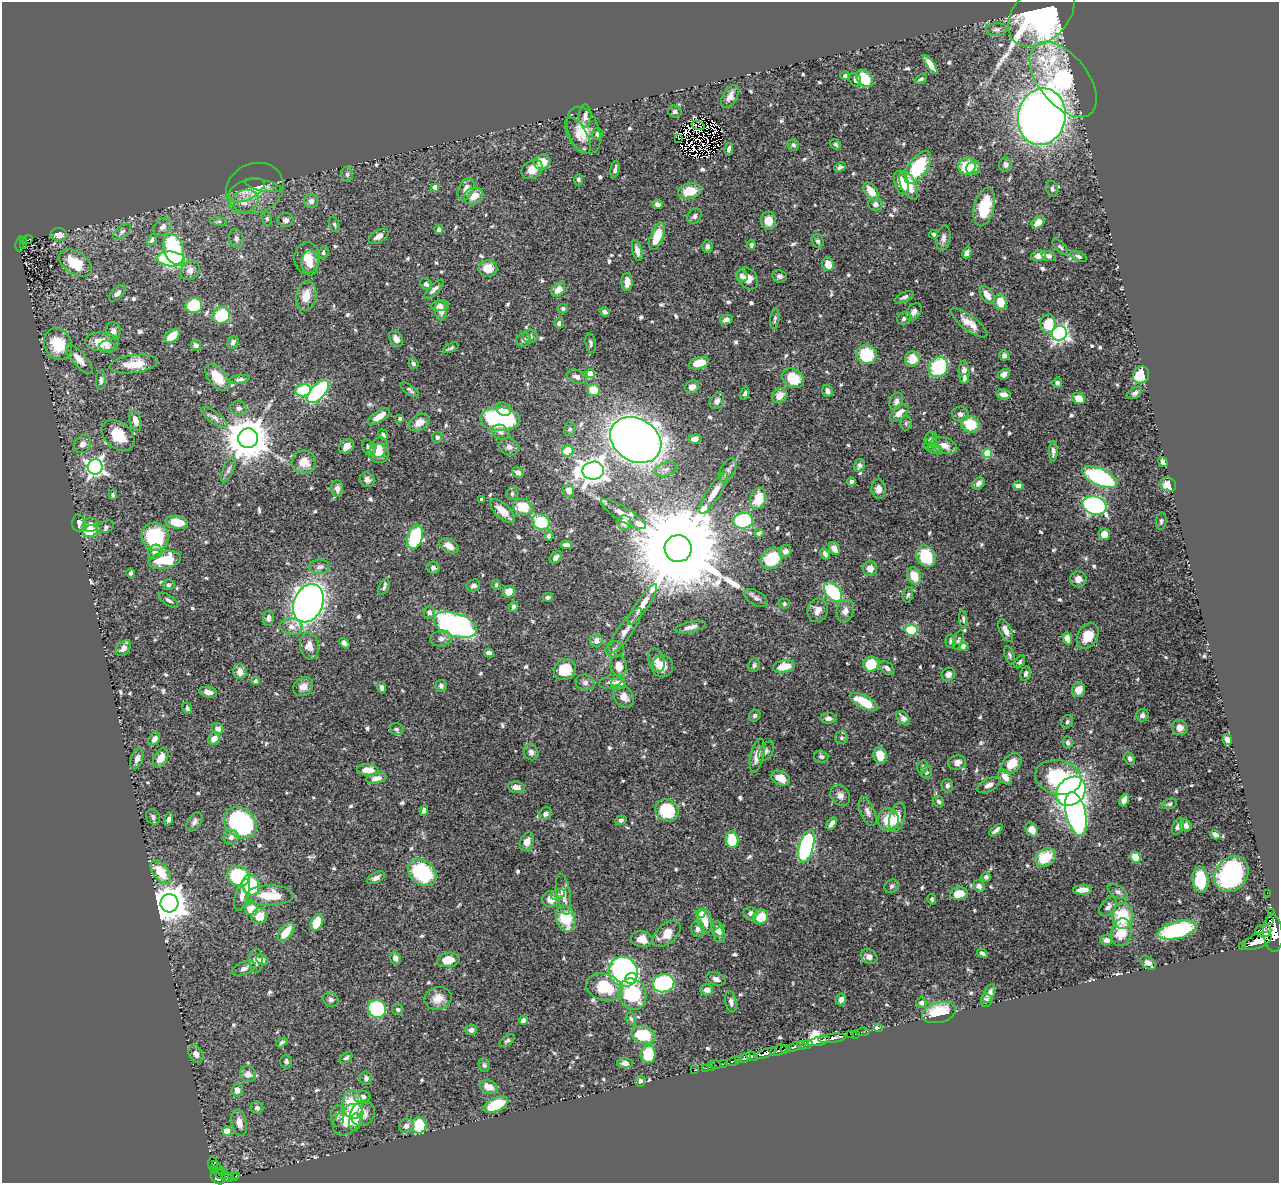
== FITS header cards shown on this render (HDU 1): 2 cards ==
NAXIS1  =                 1277
NAXIS2  =                 1181

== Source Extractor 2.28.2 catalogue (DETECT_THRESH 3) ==
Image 1277 x 1181 px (HDU 1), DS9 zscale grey, 1 PNG px = 1 image px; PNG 1281 x 1185 px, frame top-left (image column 1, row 1181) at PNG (2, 2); each listed source drawn as its Kron ellipse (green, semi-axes under 4 px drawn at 4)
Background 0.647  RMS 0.013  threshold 0.0401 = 3 sigma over >= 5 px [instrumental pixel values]
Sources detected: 707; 3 with non-positive FLUX_AUTO (blend fragments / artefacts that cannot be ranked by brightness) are neither listed nor drawn; of the other 704, the 500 brightest by FLUX_AUTO listed and drawn (204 fainter detections omitted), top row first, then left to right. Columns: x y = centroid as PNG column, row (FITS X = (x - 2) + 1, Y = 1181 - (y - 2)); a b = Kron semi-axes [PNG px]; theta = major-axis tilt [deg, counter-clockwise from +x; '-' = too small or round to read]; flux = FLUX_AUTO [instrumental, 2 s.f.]
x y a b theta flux
1041 14 38 26 43 410
996 29 10 6 1 3.4
930 65 11 4 -57 8.3
845 76 5 4 - 2.5
864 78 10 7 -48 32
921 79 6 4 26 1.9
855 80 7 5 -70 2.7
1063 80 44 24 -51 110
730 97 13 7 59 6.8
675 112 7 6 - 3.1
585 116 11 6 88 4.7
1042 117 28 23 78 1000
698 125 7 2 -17 1.8
584 130 24 15 -69 19
597 134 6 5 - 2.8
578 136 20 9 -60 7.7
679 138 3 2 - 2
836 144 5 5 - 1.9
793 145 6 5 - 1.8
729 149 6 3 77 2.5
542 162 8 7 - 14
1005 165 7 6 - 3.3
967 166 9 8 - 33
840 167 6 4 24 2.4
918 167 19 9 55 52
973 168 7 6 - 5.5
532 169 11 8 28 10
615 169 9 4 78 2.7
347 174 7 6 - 2.4
578 180 6 4 88 2.1
901 183 12 7 -72 14
909 185 15 7 -65 20
263 186 18 5 -11 4
435 187 4 4 - 4.3
255 188 29 24 22 24
466 189 12 7 65 7.7
1052 189 8 6 -71 2.4
246 190 19 10 25 8.6
690 191 12 8 10 19
871 191 10 6 -54 13
474 196 10 8 23 11
311 201 7 7 - 4.2
244 202 15 11 26 11
657 204 5 4 - 3.6
875 204 7 6 - 3.8
984 207 20 10 75 34
694 216 8 6 58 2.9
267 219 7 5 -74 1.8
285 220 8 7 - 4
219 221 8 4 -8 1.9
769 221 9 7 -88 9.8
1038 222 7 5 41 9.9
334 224 8 5 -73 1.9
163 227 10 7 46 4.8
439 229 4 4 - 2.7
122 232 10 5 41 2.8
934 234 4 3 - 1.9
59 235 8 6 -2 10
379 236 11 6 30 5.2
657 236 14 6 69 23
943 238 13 7 80 4.5
236 239 10 7 -72 3.7
28 240 5 3 - 21
152 240 6 4 62 2.1
23 241 3 3 - 38
818 241 7 5 -71 2.1
20 244 7 4 84 46
23 245 3 2 - 23
751 245 5 4 - 1.9
707 246 6 5 - 3.1
1060 247 10 4 -46 1.9
174 249 15 9 -73 77
637 250 11 5 -76 5
323 252 6 4 69 1.9
967 253 6 4 63 4.7
1038 256 7 5 5 5.1
1049 256 7 4 -20 3.3
1078 256 9 5 -23 2.7
307 258 15 12 86 12
171 259 14 7 -6 160
75 263 18 11 -33 31
310 263 12 8 -88 6.9
828 264 7 6 - 11
488 268 9 8 - 13
190 270 10 9 - 6
742 276 6 5 - 3.3
779 276 7 6 - 2.7
748 278 12 9 -50 8.7
627 282 9 5 -89 6.9
426 284 6 5 - 2.8
434 289 13 5 44 3.6
558 290 8 5 45 10
117 293 10 5 46 3.4
987 295 10 6 -55 8
306 296 15 10 79 13
904 297 10 5 25 3.3
1000 302 8 6 -72 16
194 305 8 7 - 36
440 306 9 5 9 3.6
563 309 5 4 - 1.9
441 310 10 6 -83 6.4
604 312 5 4 - 3.8
914 312 9 6 54 3.6
221 315 9 8 - 42
904 318 7 5 36 2.7
775 319 10 4 82 2.3
726 320 6 4 13 3.5
559 323 5 4 - 2.5
969 323 22 7 -37 12
1048 324 9 8 - 23
113 331 9 7 -79 4.4
1059 333 7 7 - 250
172 336 9 5 39 14
530 336 7 7 - 2.8
396 339 8 6 -58 6.9
523 340 7 6 - 3.1
102 342 17 9 -4 19
233 342 7 5 62 3.2
591 343 10 5 -81 2.3
58 344 16 13 -64 30
196 345 5 5 - 3.2
107 347 8 6 -5 3
451 348 8 3 27 2
867 354 10 9 - 41
1004 355 5 4 - 3.3
79 359 18 7 -49 12
912 359 7 7 - 15
699 363 10 5 17 14
134 364 24 9 7 19
413 364 5 4 - 1.8
938 367 10 9 - 58
964 372 11 5 -88 6.3
590 374 4 4 - 20
1004 374 6 5 - 4.4
1141 375 9 8 - 35
217 377 15 9 -51 19
577 377 10 6 -20 4.8
793 378 11 9 -33 33
240 379 10 4 7 2.6
964 379 5 4 - 2.1
101 380 10 5 89 2.7
1057 383 5 5 - 2.9
692 387 7 6 - 5.4
303 390 8 6 8 46
410 390 11 4 -35 2.3
593 390 6 6 - 19
827 391 6 5 - 4.2
318 392 14 7 47 150
745 393 7 4 73 2.4
1135 393 8 5 33 2.7
1004 394 7 5 -8 5.4
780 395 8 7 - 9.4
1079 398 6 5 - 14
717 401 9 6 57 4.3
896 401 9 6 68 3.9
239 408 8 7 - 3.3
503 409 8 6 -33 6.5
899 413 11 6 41 8
960 414 8 7 - 3.5
214 417 16 6 -38 4
379 417 13 5 32 11
400 418 3 3 - 2.2
500 419 20 12 -1 140
135 420 10 5 -72 7.9
419 423 11 8 32 8.5
906 423 7 6 - 1.8
970 424 9 8 - 29
570 429 7 5 76 2.2
501 432 9 7 -24 4.3
118 435 18 13 -40 24
383 435 5 4 - 2.5
437 437 5 5 - 2.1
248 438 10 9 - 3300
695 439 6 4 5 4
931 439 7 6 - 4.5
636 440 27 21 -31 970
83 444 9 8 - 4.8
931 444 7 6 - 2.5
944 445 14 8 -17 7.9
347 446 8 6 42 8.1
509 447 10 8 -23 4.4
369 448 9 6 -60 3.2
379 448 11 8 70 8.7
935 449 8 5 -16 2.1
568 451 6 5 - 24
1053 451 10 4 88 3.1
987 453 5 4 - 35
379 454 10 9 - 8.9
304 462 12 11 - 14
1163 462 5 4 - 4.7
859 465 7 5 75 3
95 467 7 7 - 370
666 469 11 7 19 4.2
228 470 13 5 66 3.1
728 470 13 7 62 3.8
593 471 11 9 9 890
518 473 6 5 - 4.3
1100 477 18 8 -24 110
367 480 8 6 -34 3.8
851 482 4 4 - 3.6
978 483 7 5 44 4.8
1168 485 8 7 - 11
1018 486 5 4 - 3.4
337 489 8 6 -89 4.9
878 489 9 7 -87 5.2
569 491 6 5 - 8.6
714 493 24 6 58 10
512 494 6 5 - 2.1
113 495 4 4 - 1.9
758 498 11 7 72 20
482 500 4 4 - 3.9
1094 505 12 9 -18 200
523 507 10 8 -15 28
502 511 15 7 -43 12
623 514 26 7 -32 11
743 521 10 8 7 82
1161 521 8 5 83 2.1
177 522 11 6 -12 19
541 522 9 7 -30 41
79 523 9 6 -87 4.9
624 523 7 7 - 8.4
90 525 7 7 - 4.8
106 527 9 5 24 2.4
90 531 7 6 - 38
759 533 4 4 - 2.3
1104 534 6 5 - 8
549 536 5 4 - 3
155 537 14 13 - 68
415 537 12 7 72 77
566 545 6 4 -11 6.2
449 546 10 6 -29 8.5
678 549 13 13 - 29000
834 549 7 5 -60 6.1
785 551 6 6 - 5.7
155 552 7 6 - 4.7
825 554 6 4 -62 3.2
926 556 11 9 -60 38
556 557 7 5 44 3.9
772 558 12 9 47 44
165 560 16 8 12 33
319 567 10 7 6 3.9
433 568 6 6 - 2.7
870 569 7 7 - 6.3
131 573 5 3 - 2.4
914 576 9 6 -67 16
1078 579 8 8 - 5.8
168 585 6 5 - 2.5
496 585 5 4 - 1.8
473 586 7 6 - 3
384 587 8 5 62 2.3
509 592 6 5 - 13
833 592 11 7 -48 73
908 595 8 5 77 1.9
548 597 5 4 - 2.1
756 598 13 7 -32 4.3
168 600 11 5 -33 2.7
308 603 20 14 67 580
784 604 5 5 - 2.6
643 605 24 6 56 10
513 607 5 4 - 2.6
818 610 12 10 73 6.7
845 611 11 8 74 5.7
429 613 6 5 - 3.6
268 618 8 5 80 3.4
963 619 8 3 -84 1.8
455 625 22 11 -19 230
291 627 11 8 -11 6.8
691 627 15 5 13 5.3
625 630 27 7 55 8.7
911 630 6 5 - 39
1006 631 12 5 -64 5.5
1088 636 14 10 60 18
441 638 11 7 11 4.2
1067 638 6 4 -75 6.8
958 640 10 4 71 1.8
596 641 6 6 - 5.3
951 641 6 5 - 1.9
344 643 6 4 -50 3.7
309 646 13 9 -81 8.4
963 646 4 4 - 9
123 648 9 6 48 4.5
615 649 9 8 - 3.5
489 653 5 4 - 4.1
1010 655 9 5 -71 2
656 660 12 8 -71 7.1
1020 662 7 4 56 2.1
871 664 8 7 - 35
754 665 7 5 67 2.1
619 666 10 8 -81 11
663 666 10 10 - 11
784 666 11 6 10 17
887 668 9 5 -41 3.8
565 669 11 10 - 22
240 671 7 6 - 7.6
1026 673 7 5 75 2.8
948 674 7 6 - 4.2
255 681 4 4 - 2.1
611 682 12 6 17 3.3
585 683 9 7 -12 4
618 684 7 6 - 13
441 686 6 5 - 2.7
303 687 10 8 37 6.8
382 688 5 4 - 3.3
1079 690 7 6 - 7.6
208 692 9 5 -11 5.5
624 697 11 9 -52 8.8
864 702 15 6 -27 28
187 708 6 4 -66 1.9
1142 715 6 6 - 3.1
755 716 6 5 - 1.9
829 718 8 5 -4 3.1
903 718 8 5 -48 4.2
1067 722 7 5 60 2
1180 727 8 7 - 6.2
218 729 6 5 - 6.7
397 729 7 6 - 1.9
214 738 7 5 42 8.1
841 738 6 6 - 2
154 739 7 5 54 5.5
1227 740 5 4 - 6.2
1067 742 6 5 - 2.1
766 751 11 6 60 2.9
531 752 8 7 - 3.5
757 755 17 6 78 8.5
880 755 8 6 -77 16
821 757 7 6 - 2.2
161 758 10 6 59 8.5
1130 758 7 5 -64 2.5
137 759 11 5 70 4.9
957 762 9 7 16 6.2
1012 763 12 8 45 15
923 767 6 5 - 2
368 770 11 5 -4 13
926 772 6 6 - 2.8
1005 777 8 6 -54 8.4
1058 777 23 17 -13 87
376 778 10 5 12 5.7
780 778 10 7 -22 13
947 785 7 6 - 2.9
989 785 12 6 27 5.6
516 787 8 5 -9 6.6
1071 791 16 13 44 270
840 795 11 9 -54 5.4
1124 800 6 5 - 6.4
939 802 6 5 - 2.1
1169 804 8 5 18 2.1
424 810 5 4 - 3
667 810 12 10 -29 48
868 812 15 7 -67 4.6
545 814 7 6 - 3
1076 814 22 10 -76 330
153 817 8 6 -58 2.8
897 817 15 7 77 10
168 819 6 4 73 3.3
621 820 5 4 - 2.2
888 820 11 10 - 21
194 822 10 6 57 3.9
240 823 18 14 -39 120
832 823 7 4 53 4.6
1186 825 6 5 - 3.9
1178 826 9 5 64 3.3
996 830 8 3 42 3.5
1032 830 7 5 -58 8.6
1215 835 5 4 - 4.3
231 837 7 7 - 4.6
732 840 8 6 -81 31
527 842 10 6 66 6.9
806 846 16 7 75 180
1046 857 11 8 30 28
1136 857 5 5 - 25
161 872 13 7 -52 27
422 873 15 11 -37 73
1231 874 19 15 53 130
238 876 11 10 - 80
986 877 4 4 - 2.5
376 878 10 5 26 3.8
1200 880 13 8 -85 35
251 885 10 8 -76 57
891 886 7 6 - 2.5
979 886 6 5 - 4.2
1083 890 9 4 2 6.9
1118 892 11 5 -32 3.1
1267 893 2 2 - 5.4
558 894 7 5 26 2
563 894 21 6 -80 9.3
959 894 9 6 6 14
242 895 16 6 72 7.7
270 895 24 10 0 27
551 899 8 8 - 8.1
932 899 5 4 - 1.9
169 903 9 9 - 2000
1108 907 11 7 52 4
251 909 6 6 - 20
750 913 7 6 - 3.2
1272 913 3 2 - 7.2
700 914 5 4 - 28
259 916 8 7 - 12
1123 916 12 10 87 37
761 917 8 7 - 19
566 919 13 9 -74 32
705 921 12 7 -77 12
1270 921 4 3 - 150
317 922 8 5 68 24
698 929 8 6 -87 4.3
718 929 8 6 -71 7.7
1177 930 20 8 15 86
1263 931 8 6 2 460
286 932 11 5 52 17
1121 932 14 10 79 20
1273 933 19 9 -85 3200
667 934 16 9 42 15
720 935 7 5 -80 2.7
642 939 11 8 -7 10
1106 940 6 5 - 3.3
1257 941 15 7 23 2300
1242 947 3 3 - 79
982 953 6 4 -30 2.7
869 956 9 6 -29 5.3
395 958 6 5 - 4.2
262 960 6 5 - 4.5
448 960 11 7 7 13
256 961 12 7 -87 5.7
1148 963 9 5 -37 4.2
244 968 12 6 21 3.8
623 972 15 14 - 240
631 978 6 5 - 54
716 979 10 6 -22 4.2
663 983 11 9 13 110
604 987 19 13 -15 35
707 990 6 5 - 5.7
632 994 16 13 -69 70
989 994 10 5 67 5.2
438 998 13 11 13 11
841 999 6 5 - 3.5
331 1000 8 7 - 2.9
986 1000 7 5 84 1.9
731 1002 11 5 -79 3.2
921 1003 5 5 - 2.9
377 1009 9 8 - 75
398 1009 6 5 - 2
939 1012 17 10 14 37
631 1019 6 4 -63 1.8
523 1021 4 4 - 7.7
879 1028 4 3 - 12
471 1030 6 5 - 2.9
862 1032 7 3 5 19
851 1034 3 2 - 23
855 1034 2 2 - 6.3
643 1035 12 8 -17 34
832 1038 14 4 7 670
507 1041 9 4 36 2
819 1041 11 4 14 890
282 1042 6 4 32 1.8
806 1044 6 3 19 100
801 1046 4 2 - 69
794 1047 7 3 25 370
785 1049 5 3 - 290
778 1050 9 4 21 300
765 1053 11 4 17 1000
196 1054 9 6 -58 5.8
648 1054 9 7 89 33
752 1056 6 3 -23 410
346 1058 7 4 36 2.2
745 1058 6 4 22 330
739 1060 3 2 - 61
286 1061 7 6 - 2.3
733 1061 7 3 16 120
625 1063 7 5 -4 5.2
724 1063 3 2 - 49
484 1065 7 5 -74 1.9
716 1065 5 3 - 44
711 1066 2 2 - 9
706 1068 2 2 - 8.1
694 1070 3 2 - 6.2
248 1074 8 8 - 6.2
366 1078 6 6 - 2.5
640 1081 5 5 - 3.1
489 1087 9 6 -24 9.2
237 1090 6 6 - 6
362 1097 8 5 4 4.7
353 1105 14 10 -83 34
496 1105 13 6 24 39
257 1108 6 6 - 3.4
363 1114 13 11 54 10
337 1116 10 6 89 3.2
348 1120 18 12 48 28
355 1122 9 6 80 5.1
239 1123 13 7 -78 7.9
419 1125 8 7 - 34
406 1126 7 7 - 4.6
227 1131 5 4 - 18
213 1164 8 4 -88 61
218 1168 7 3 -52 60
214 1170 4 3 - 24
222 1171 2 2 - 23
219 1174 7 3 -39 92
236 1176 3 3 - 39
227 1177 6 3 -44 130
233 1177 5 3 - 58
217 1178 7 4 -40 360
At the frame edge (FLAGS 8, measured only in part): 1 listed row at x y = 1273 933
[204 fainter detections neither listed nor drawn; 3 non-positive-flux detections neither listed nor drawn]